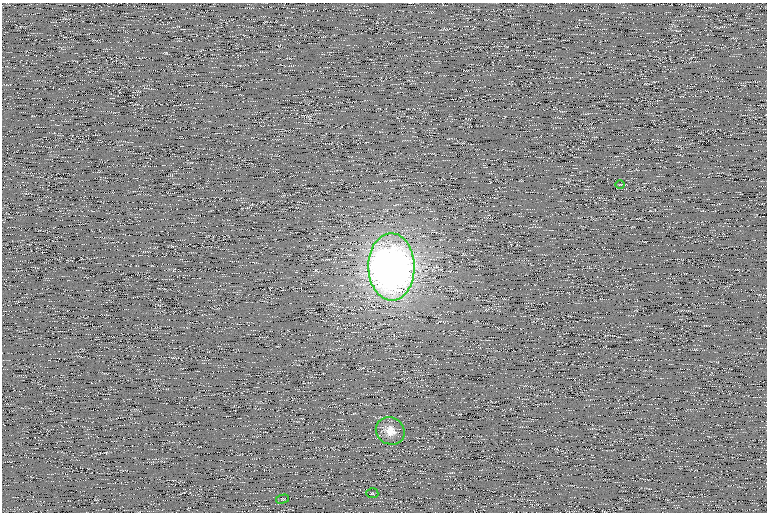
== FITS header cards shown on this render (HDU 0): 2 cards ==
NAXIS1  =                  765 /
NAXIS2  =                  510 /

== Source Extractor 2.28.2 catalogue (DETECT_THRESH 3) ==
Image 765 x 510 px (HDU 0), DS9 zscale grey, 1 PNG px = 1 image px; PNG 769 x 514 px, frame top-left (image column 1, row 510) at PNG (2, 3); each listed source drawn as its Kron ellipse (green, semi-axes under 4 px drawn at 4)
Background 101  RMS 8.1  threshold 24.3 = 3 sigma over >= 5 px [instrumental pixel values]
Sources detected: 5; all 5 listed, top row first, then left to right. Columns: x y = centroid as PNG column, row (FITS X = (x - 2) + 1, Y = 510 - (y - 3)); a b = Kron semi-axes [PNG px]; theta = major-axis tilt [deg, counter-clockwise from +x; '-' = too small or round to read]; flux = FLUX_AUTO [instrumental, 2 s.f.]
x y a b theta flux
620 184 5 3 - 410
391 267 33 23 -89 680000
390 431 15 13 -30 7300
372 493 6 5 - 820
283 499 6 3 13 540